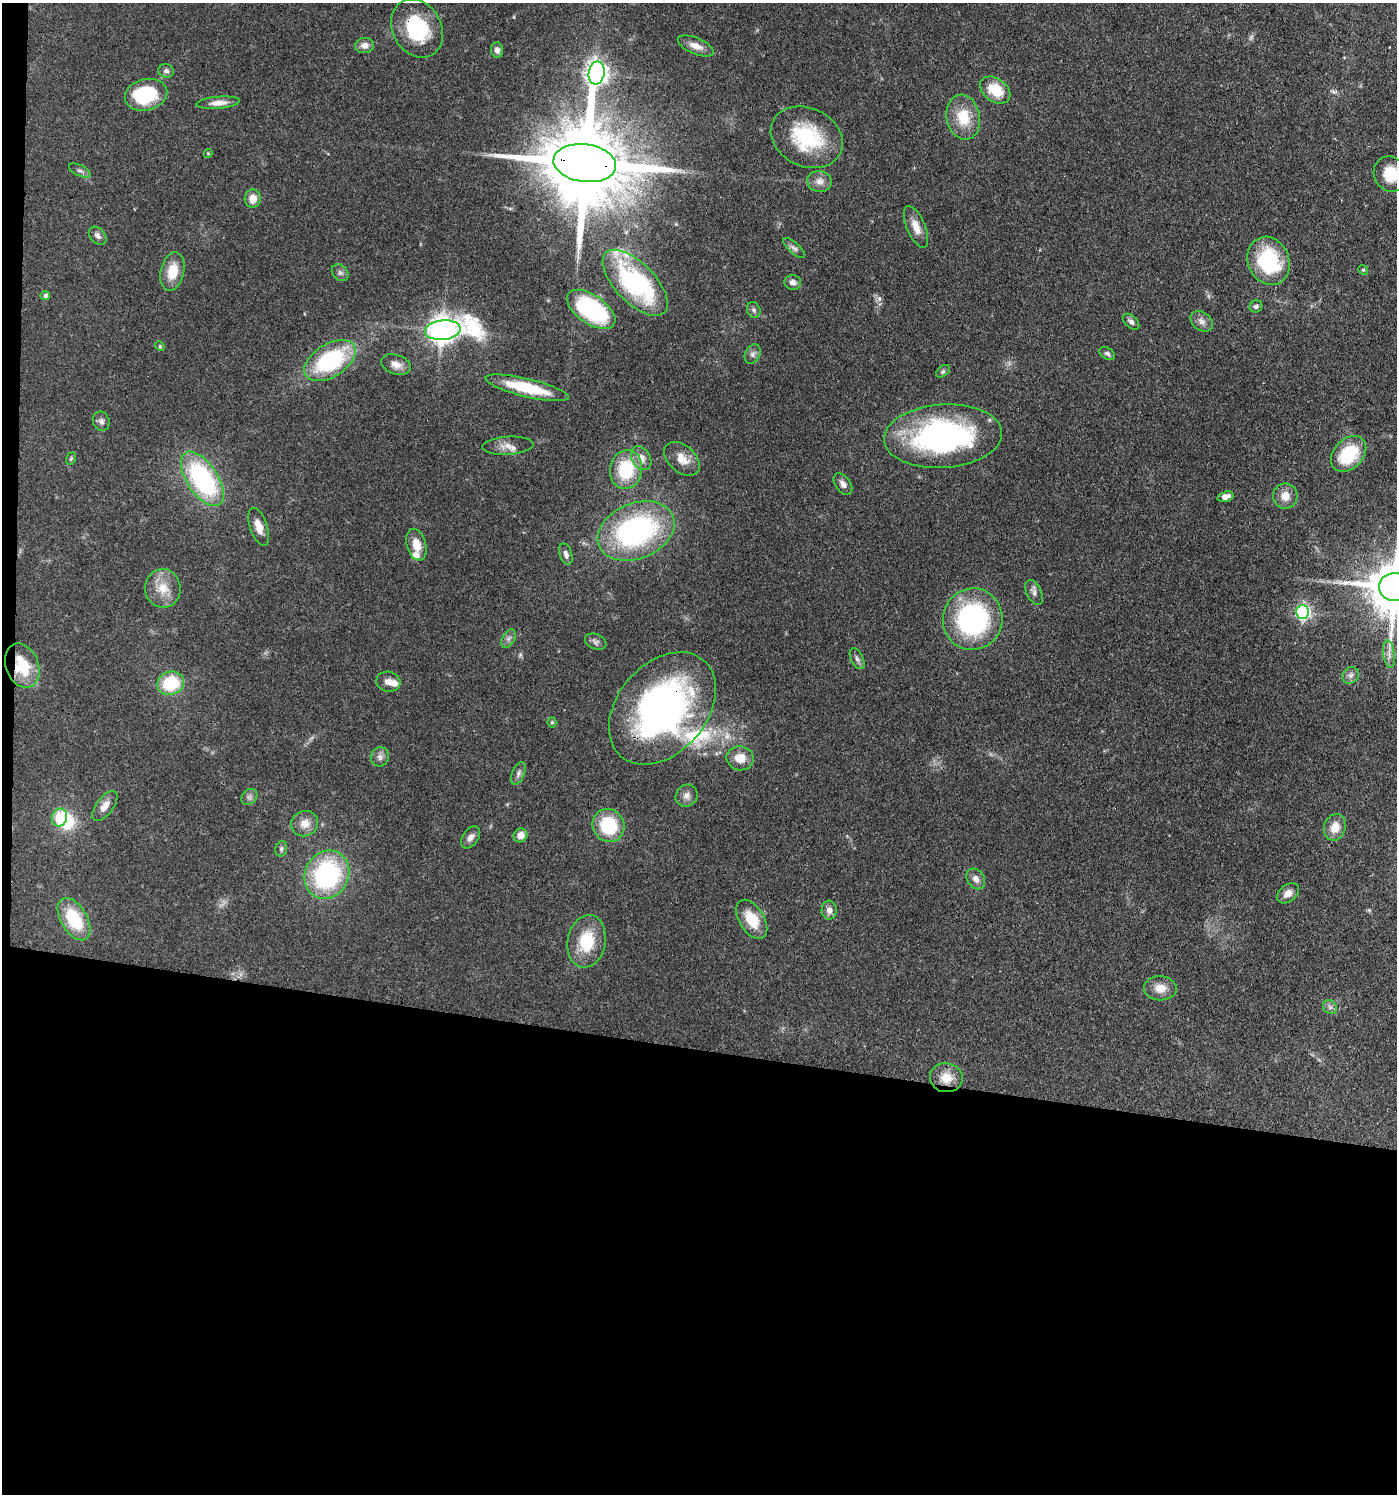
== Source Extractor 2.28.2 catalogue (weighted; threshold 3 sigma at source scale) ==
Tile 7 of 3 x 3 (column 1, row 3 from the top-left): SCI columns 284-1678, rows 75-1566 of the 4642 x 4621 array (HDU 1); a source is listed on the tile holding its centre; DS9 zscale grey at full resolution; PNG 1399 x 1496 px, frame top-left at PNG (2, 3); each listed source drawn as its Kron ellipse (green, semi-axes under 4 px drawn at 4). Shown black and unused: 31% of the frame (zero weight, under 3 of 4 exposures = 9% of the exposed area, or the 3 px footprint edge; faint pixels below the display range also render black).
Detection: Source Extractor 2.28.2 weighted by HDU 2 'WHT'; one run over the whole footprint, this tile lists its part. Background 0.126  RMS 0.0054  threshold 0.0244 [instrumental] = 3 sigma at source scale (4.5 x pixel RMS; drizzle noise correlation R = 1.50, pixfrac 1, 0.05/0.05 arcsec/px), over >= 5 px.
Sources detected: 103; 1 too faint to see at this stretch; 1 inside a brighter object's white glare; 1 cosmic-ray / hot-pixel residue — neither listed nor drawn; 6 inside a brighter listed object's ellipse — not listed separately; the other 94 listed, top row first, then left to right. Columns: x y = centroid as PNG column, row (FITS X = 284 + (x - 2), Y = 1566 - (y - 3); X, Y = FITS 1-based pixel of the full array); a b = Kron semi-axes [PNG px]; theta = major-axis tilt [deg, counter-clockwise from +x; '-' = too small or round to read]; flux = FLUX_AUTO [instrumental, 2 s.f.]
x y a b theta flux
417 28 31 24 -61 38
365 46 9 7 6 3.4
696 46 19 8 -22 5
497 50 7 6 - 2.3
166 71 8 6 -12 1.8
597 73 12 8 79 400
995 90 17 11 -37 16
146 95 21 15 13 34
218 103 22 6 5 4.7
963 117 23 16 -78 16
807 137 37 29 -25 39
208 153 4 4 - 0.61
585 163 31 19 -7 11000
80 171 11 5 -26 1.7
1390 174 18 16 -59 15
819 181 12 10 -10 4.1
253 199 9 8 - 5.7
916 227 22 9 -67 6.2
98 236 10 7 -47 2.2
794 248 14 5 -42 2
1269 261 25 20 -67 41
1363 270 5 4 - 0.68
172 271 20 11 78 12
340 273 9 7 -45 1.8
793 282 8 7 - 2.7
635 283 42 20 -46 87
45 296 5 4 - 1.4
1256 306 6 6 - 1.6
591 309 28 14 -34 71
754 310 8 6 -66 1.5
1202 321 12 9 -36 2.9
1131 322 10 6 -42 1.9
443 330 18 9 7 700
160 346 5 4 - 0.63
1107 353 8 5 -34 1.4
753 354 10 7 63 2.1
330 361 28 16 32 58
396 365 15 9 -18 4
943 371 8 5 41 0.98
527 388 43 9 -13 26
101 421 10 8 -70 2.2
943 436 59 31 4 130
508 446 26 9 4 5
1349 454 20 14 46 27
641 458 13 9 -59 5.3
71 459 6 4 69 0.75
682 459 20 13 -42 8.1
626 469 20 16 79 28
202 479 31 15 -56 81
843 484 12 7 -54 2.8
1285 496 12 12 - 6.3
1225 497 8 5 15 4.3
259 527 20 8 -71 5.8
636 531 40 27 22 110
416 545 16 9 -75 6.9
566 554 11 6 -73 2.3
1395 587 16 14 -5 3000
163 588 19 18 - 11
1034 592 13 7 -64 2.5
1303 612 7 6 - 120
973 619 31 30 - 88
509 639 10 6 58 1.9
596 642 11 7 -21 2
1389 654 14 5 -82 3
857 659 11 6 -63 1.8
22 666 23 16 -69 21
1351 675 9 7 45 2.2
388 682 12 10 -13 3.3
171 683 13 11 21 27
662 708 63 44 49 200
552 722 5 4 - 0.71
380 757 10 9 - 2.6
740 758 13 12 - 7.5
518 773 12 6 68 1.9
687 796 11 10 - 3.3
249 797 9 6 47 1.8
105 806 17 8 52 4.8
59 817 9 7 69 23
305 824 14 12 23 5.7
608 825 17 15 -61 29
1335 827 13 11 72 7
520 835 7 6 - 5.1
471 837 12 7 55 2.9
281 849 8 6 75 1.2
327 875 25 21 62 80
976 879 11 8 -56 3.7
1288 893 12 8 38 4
829 910 9 7 -86 3.1
74 919 23 13 -59 27
752 919 22 12 -59 14
587 941 26 19 79 22
1160 988 16 12 -1 6.6
1330 1007 8 6 -44 1.7
946 1078 16 14 -10 8.9
Overlapping masked pixels (flux is a lower limit): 6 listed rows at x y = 417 28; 585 163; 973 619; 22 666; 662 708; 740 758
Isophote crosses this tile's border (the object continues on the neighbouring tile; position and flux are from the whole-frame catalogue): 2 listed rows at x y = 1390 174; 1395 587